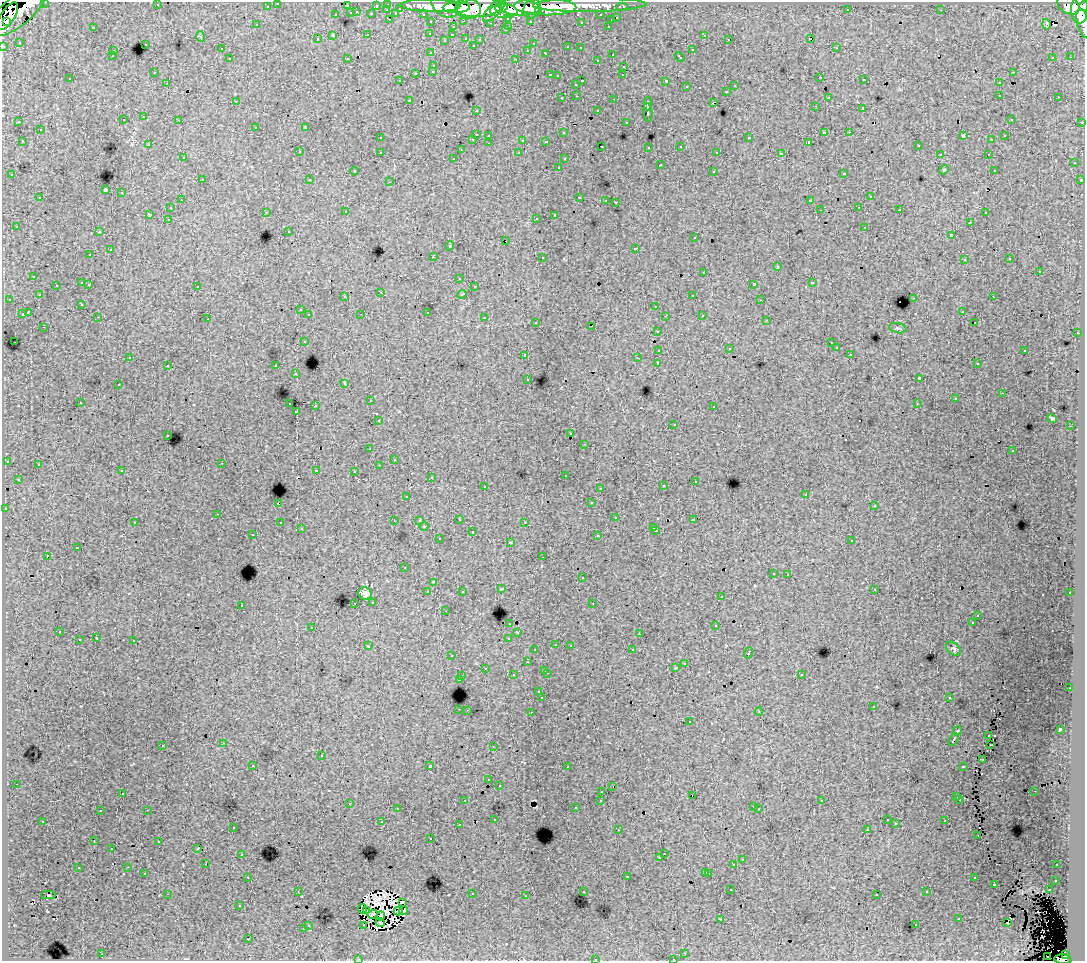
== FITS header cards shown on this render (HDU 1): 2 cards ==
NAXIS1  =                 1083
NAXIS2  =                  959

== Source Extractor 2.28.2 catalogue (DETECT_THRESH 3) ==
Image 1083 x 959 px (HDU 1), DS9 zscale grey, 1 PNG px = 1 image px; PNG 1087 x 963 px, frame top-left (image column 1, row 959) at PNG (2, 2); each listed source drawn as its Kron ellipse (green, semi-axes under 4 px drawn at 4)
Background 120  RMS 0.95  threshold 2.86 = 3 sigma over >= 5 px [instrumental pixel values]
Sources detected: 521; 5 with non-positive FLUX_AUTO (blend fragments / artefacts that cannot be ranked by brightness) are neither listed nor drawn; of the other 516, the 500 brightest by FLUX_AUTO listed and drawn (16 fainter detections omitted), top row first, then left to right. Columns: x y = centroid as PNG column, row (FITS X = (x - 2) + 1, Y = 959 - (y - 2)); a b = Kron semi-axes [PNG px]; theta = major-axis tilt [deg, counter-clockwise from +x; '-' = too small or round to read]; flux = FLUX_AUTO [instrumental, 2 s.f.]
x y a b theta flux
45 2 3 2 - 3500
278 3 3 3 - 2200
388 4 3 3 - 4400
157 5 3 2 - 110
590 5 57 7 1 170000
1068 5 12 8 -32 98000
267 6 3 3 - 1200
347 6 3 3 - 890
376 6 3 2 - 1100
431 6 30 6 -1 240000
445 6 14 10 -34 190000
1084 6 5 3 - 75000
457 7 13 5 3 220000
502 7 6 5 - 160000
519 7 21 8 -5 380000
545 7 31 8 -2 460000
622 7 6 3 0 3500
400 8 3 3 - 910
468 8 13 10 -15 240000
479 8 23 9 5 500000
532 9 10 8 63 190000
848 9 2 2 - 48
1080 9 14 8 88 300000
387 10 3 2 - 360
494 10 15 6 46 170000
941 10 3 2 - 83
17 11 35 14 39 360000
504 11 14 7 -2 220000
538 11 4 3 - 65000
357 12 3 3 - 470
351 13 3 3 - 680
372 14 3 3 - 1000
396 14 4 3 - 850
423 14 3 2 - 1800
336 15 3 3 - 340
601 15 3 3 - 1500
8 16 16 7 57 240000
508 18 3 3 - 1100
617 18 3 3 - 570
390 19 3 2 - 430
611 20 3 3 - 330
464 21 3 2 - 350
530 21 3 3 - 1500
6 22 4 3 - 76000
431 22 3 3 - 1700
581 22 3 3 - 170
491 23 3 2 - 90
1084 23 15 6 -73 59000
1046 24 5 3 - 520
257 25 3 2 - 86
509 26 3 2 - 380
608 26 3 2 - 420
93 27 3 2 - 550
453 27 3 3 - 420
505 30 3 2 - 210
430 33 3 3 - 160
368 35 3 3 - 510
452 35 3 3 - 150
704 35 3 2 - 190
333 36 3 3 - 1400
201 37 5 3 - 68
466 38 3 3 - 350
811 38 3 3 - 17000
317 39 3 3 - 180
728 39 3 2 - 87
445 40 3 2 - 72
480 40 3 3 - 130
19 42 2 2 - 54
145 44 3 3 - 460
533 44 3 3 - 170
473 45 3 3 - 120
3 46 3 3 - 4400
568 47 4 3 - 480
580 48 3 2 - 230
836 48 3 2 - 330
221 49 3 3 - 230
528 50 3 3 - 230
692 50 3 3 - 410
113 51 3 3 - 250
431 53 3 3 - 240
546 53 4 3 - 490
612 54 3 3 - 370
112 56 3 3 - 200
680 57 5 3 - 390
1053 57 3 2 - 130
1071 57 3 2 - 120
347 58 2 2 - 59
230 59 3 3 - 320
516 59 3 2 - 620
597 60 3 3 - 230
434 65 3 3 - 340
624 66 3 3 - 230
433 71 3 3 - 340
1013 72 3 2 - 300
154 73 3 2 - 210
416 73 3 3 - 630
550 75 3 2 - 440
623 75 3 2 - 100
557 76 3 3 - 180
820 77 3 2 - 55
70 79 3 2 - 97
864 80 3 2 - 180
400 81 3 2 - 83
582 81 3 2 - 590
666 81 3 3 - 940
167 83 3 2 - 180
999 83 3 3 - 170
576 84 3 3 - 270
735 86 3 3 - 220
686 87 3 3 - 300
727 91 3 3 - 350
1000 95 3 2 - 300
577 96 3 2 - 300
828 97 3 3 - 320
1059 97 3 2 - 120
562 98 3 3 - 260
614 99 3 2 - 450
409 100 3 2 - 260
236 101 3 2 - 74
713 103 4 2 - 450
648 104 7 3 88 2400
815 106 3 2 - 170
863 108 3 3 - 1100
476 110 3 2 - 140
598 111 3 3 - 360
648 112 9 3 -82 2400
144 117 3 3 - 250
1011 119 3 3 - 190
123 120 3 3 - 290
179 120 3 2 - 190
19 122 3 3 - 110
626 122 3 2 - 84
1082 122 3 3 - 730
256 127 3 3 - 250
305 127 4 2 - 47
40 130 3 3 - 350
824 132 4 3 - 900
849 132 3 3 - 160
563 133 3 3 - 240
476 134 3 3 - 750
489 135 3 3 - 320
963 136 4 2 - 620
1005 136 3 2 - 100
380 138 3 3 - 190
749 138 3 3 - 500
473 139 3 2 - 330
523 140 3 3 - 980
992 140 3 3 - 160
22 141 3 2 - 240
546 141 3 3 - 110
809 142 3 3 - 85
489 143 3 2 - 250
149 145 3 2 - 170
918 145 3 3 - 160
602 146 3 2 - 120
681 146 3 3 - 200
649 147 3 3 - 150
461 150 3 3 - 47
299 152 3 3 - 310
380 152 3 3 - 440
717 152 3 3 - 160
519 153 3 3 - 250
781 154 4 3 - 2500
940 154 3 2 - 110
988 154 3 2 - 210
183 158 3 3 - 200
454 158 3 3 - 150
564 159 3 3 - 210
1074 163 3 3 - 230
660 165 3 3 - 500
559 167 3 2 - 220
944 170 5 4 - 72
994 170 3 3 - 140
355 171 4 3 - 44
713 171 3 3 - 320
844 173 3 3 - 450
12 175 3 3 - 250
202 180 3 2 - 270
310 180 3 3 - 290
1080 180 3 3 - 230
390 182 3 2 - 530
105 190 4 3 - 6800
122 193 3 3 - 420
579 197 3 2 - 480
870 197 3 3 - 390
40 198 3 3 - 400
181 200 2 2 - 110
606 200 3 2 - 250
810 201 3 3 - 1300
615 202 3 3 - 760
859 207 3 2 - 240
170 208 3 3 - 290
820 210 2 2 - 64
899 210 3 2 - 200
266 212 3 2 - 220
346 212 3 2 - 220
985 213 3 2 - 110
150 214 3 3 - 1000
555 215 4 3 - 2000
536 218 3 2 - 130
168 219 3 2 - 230
970 222 3 2 - 150
16 226 3 3 - 190
865 227 3 3 - 440
289 231 3 3 - 190
99 232 3 3 - 200
951 235 3 3 - 1400
695 238 3 3 - 150
506 241 2 2 - 110
450 246 5 3 - 49
635 248 3 3 - 630
110 250 3 3 - 530
90 255 3 3 - 210
433 257 3 2 - 760
542 257 3 3 - 250
1010 259 3 3 - 240
964 260 3 3 - 220
777 267 3 3 - 790
1039 271 3 3 - 620
704 272 3 3 - 550
34 276 3 3 - 360
459 278 3 3 - 150
82 283 3 3 - 610
812 283 3 3 - 550
89 284 3 2 - 250
754 284 4 3 - 1300
56 285 3 3 - 230
197 286 3 3 - 380
474 287 3 3 - 220
381 292 3 2 - 51
462 294 4 3 - 420
39 295 3 3 - 220
693 295 3 2 - 270
345 297 3 3 - 220
993 297 3 2 - 230
914 298 3 2 - 360
9 299 3 3 - 150
761 300 2 2 - 48
82 304 3 3 - 160
656 306 3 3 - 400
300 310 3 3 - 240
962 311 3 2 - 140
28 312 4 3 - 1600
427 312 3 3 - 700
22 314 4 3 - 810
361 314 3 2 - 59
309 315 3 3 - 320
702 315 3 3 - 310
665 316 3 2 - 82
98 317 3 2 - 270
485 318 3 3 - 690
208 319 3 2 - 61
767 320 3 2 - 73
536 322 3 3 - 230
974 323 3 2 - 62
592 326 3 2 - 46
44 327 3 2 - 160
898 328 9 5 -12 130
657 331 3 3 - 240
1077 333 3 2 - 260
304 341 3 3 - 350
14 342 2 2 - 47
831 343 3 2 - 60
836 348 3 3 - 230
729 349 3 2 - 50
659 350 4 3 - 970
1025 350 3 2 - 380
850 354 3 2 - 140
525 355 3 3 - 370
130 357 3 2 - 98
637 358 3 2 - 85
658 363 3 3 - 3000
977 364 3 3 - 170
168 365 3 3 - 330
276 366 3 3 - 350
296 374 3 2 - 150
919 378 4 3 - 2000
528 379 3 2 - 140
345 383 3 3 - 190
118 385 3 2 - 210
1003 393 3 2 - 130
955 399 3 3 - 140
370 401 3 2 - 250
80 402 3 2 - 170
290 404 3 2 - 320
917 404 4 3 - 48
315 406 3 2 - 410
714 406 3 3 - 150
296 412 3 3 - 120
1052 418 5 4 - 110
378 421 3 3 - 150
674 424 2 2 - 50
1070 426 2 2 - 44
571 434 3 3 - 160
168 435 3 2 - 190
585 444 3 2 - 160
370 449 3 2 - 120
1013 451 3 3 - 220
394 459 3 2 - 59
7 461 3 3 - 130
222 463 2 2 - 170
38 464 3 2 - 100
379 465 3 2 - 93
316 470 3 2 - 380
122 471 3 3 - 260
354 471 3 2 - 190
565 475 3 2 - 120
431 477 3 3 - 150
18 479 3 2 - 140
695 481 3 2 - 170
485 486 3 2 - 250
663 486 3 3 - 280
600 488 3 3 - 110
806 494 3 2 - 73
407 496 3 2 - 90
591 503 3 3 - 210
278 504 3 3 - 1300
874 506 3 3 - 180
5 509 3 2 - 48
218 514 3 2 - 210
616 518 3 3 - 250
459 519 3 3 - 440
693 520 3 2 - 43
394 521 2 2 - 49
419 521 3 3 - 170
525 522 3 3 - 130
135 523 3 3 - 74
280 523 3 2 - 250
424 526 4 3 - 51
654 527 3 3 - 200
301 529 3 3 - 190
656 531 3 2 - 220
472 532 3 3 - 390
253 535 3 2 - 120
598 536 3 3 - 290
439 539 3 3 - 230
852 541 3 3 - 270
511 542 3 3 - 50
77 548 3 3 - 790
47 556 3 3 - 1100
543 557 3 2 - 190
404 568 3 2 - 86
773 573 3 3 - 230
788 574 3 2 - 170
582 578 3 3 - 310
433 582 3 2 - 190
501 589 3 3 - 210
874 589 3 3 - 340
462 591 3 3 - 200
428 592 3 3 - 560
365 593 7 6 - 300
1070 593 3 3 - 300
721 597 3 3 - 180
373 602 3 3 - 280
355 603 3 2 - 230
593 603 2 2 - 45
241 605 3 3 - 410
445 611 3 2 - 91
978 615 3 2 - 82
510 623 3 3 - 260
972 623 3 2 - 150
716 626 3 3 - 620
312 627 3 3 - 240
59 632 3 2 - 270
518 633 3 3 - 120
639 634 2 2 - 43
96 638 3 2 - 200
509 638 3 3 - 680
79 640 3 3 - 560
134 641 3 3 - 680
556 644 3 3 - 180
570 645 3 2 - 300
368 646 4 3 - 360
953 649 8 5 -41 160
535 650 3 3 - 200
632 650 3 2 - 310
748 653 5 3 - 630
452 656 3 2 - 150
527 662 3 3 - 430
685 663 3 2 - 220
485 668 3 2 - 220
675 668 3 3 - 210
545 670 3 3 - 440
547 673 3 2 - 430
801 674 3 3 - 290
513 675 3 3 - 370
462 676 3 2 - 300
459 679 3 3 - 650
1070 688 3 2 - 110
539 692 3 3 - 150
542 698 3 3 - 1600
949 698 3 3 - 190
873 707 3 2 - 280
459 709 3 2 - 390
467 710 2 2 - 340
759 711 4 3 - 51
531 712 3 2 - 190
689 722 3 3 - 320
1060 729 4 3 - 2700
957 731 5 3 - 890
988 735 2 2 - 52
953 739 7 3 59 1000
224 743 3 2 - 340
163 745 3 3 - 400
991 745 2 2 - 69
493 746 3 2 - 90
321 756 3 3 - 570
983 760 3 3 - 91
253 765 3 3 - 260
430 766 3 3 - 3500
963 766 3 3 - 630
567 767 3 2 - 110
489 780 3 3 - 160
16 784 3 2 - 250
499 785 3 3 - 190
613 786 3 2 - 64
602 791 3 2 - 300
1034 791 3 2 - 88
123 793 2 2 - 58
692 796 3 2 - 55
957 797 3 3 - 240
601 800 3 3 - 230
960 800 3 2 - 150
465 801 3 2 - 100
822 801 3 3 - 130
349 803 3 2 - 330
754 807 3 2 - 200
576 808 3 3 - 180
397 809 3 3 - 160
759 809 3 2 - 63
147 810 3 2 - 420
100 811 3 3 - 240
495 819 3 3 - 260
887 820 3 3 - 120
43 821 3 3 - 350
945 821 3 3 - 310
382 822 3 3 - 860
896 824 3 3 - 91
459 825 3 2 - 120
233 827 3 2 - 140
867 829 3 2 - 140
618 830 3 2 - 130
978 835 3 2 - 73
431 839 3 3 - 210
94 841 2 2 - 44
159 841 3 2 - 69
198 848 3 2 - 110
112 849 3 2 - 100
242 854 3 2 - 210
664 854 2 2 - 160
660 858 3 3 - 190
742 860 3 3 - 240
206 864 2 2 - 200
734 865 3 3 - 1000
1057 865 3 2 - 240
128 867 3 2 - 160
78 868 3 3 - 310
706 872 3 3 - 580
144 873 3 2 - 140
709 873 3 3 - 430
627 876 3 3 - 430
248 877 3 2 - 200
974 878 3 3 - 340
1056 880 3 3 - 290
994 884 3 3 - 660
731 890 3 2 - 240
1049 890 3 3 - 410
298 891 3 2 - 57
583 892 3 3 - 190
927 892 3 3 - 350
167 894 3 2 - 800
472 894 3 2 - 410
48 895 7 2 1 190
877 895 3 3 - 230
526 896 3 2 - 180
402 902 3 2 - 110
240 906 3 3 - 140
362 909 5 2 - 69
366 910 4 2 - 110
398 911 4 3 - 85
404 911 5 2 - 93
373 914 5 2 - 47
381 916 4 2 - 66
721 919 3 2 - 72
959 919 3 3 - 590
380 922 5 2 - 65
1008 922 3 3 - 160
308 925 3 3 - 340
364 925 3 2 - 65
916 925 3 3 - 290
303 929 3 3 - 310
248 939 3 3 - 1200
685 953 3 3 - 160
102 954 3 2 - 500
1066 955 4 3 - 49000
1048 956 2 2 - 280
358 959 4 3 - 100
595 959 3 2 - 380
673 959 3 2 - 160
1063 959 8 4 -4 95000
At the frame edge (FLAGS 8, measured only in part): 10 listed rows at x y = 45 2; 278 3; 1084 6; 8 16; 1084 23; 3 46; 358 959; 595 959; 673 959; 1063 959
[16 fainter detections neither listed nor drawn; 5 non-positive-flux detections neither listed nor drawn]